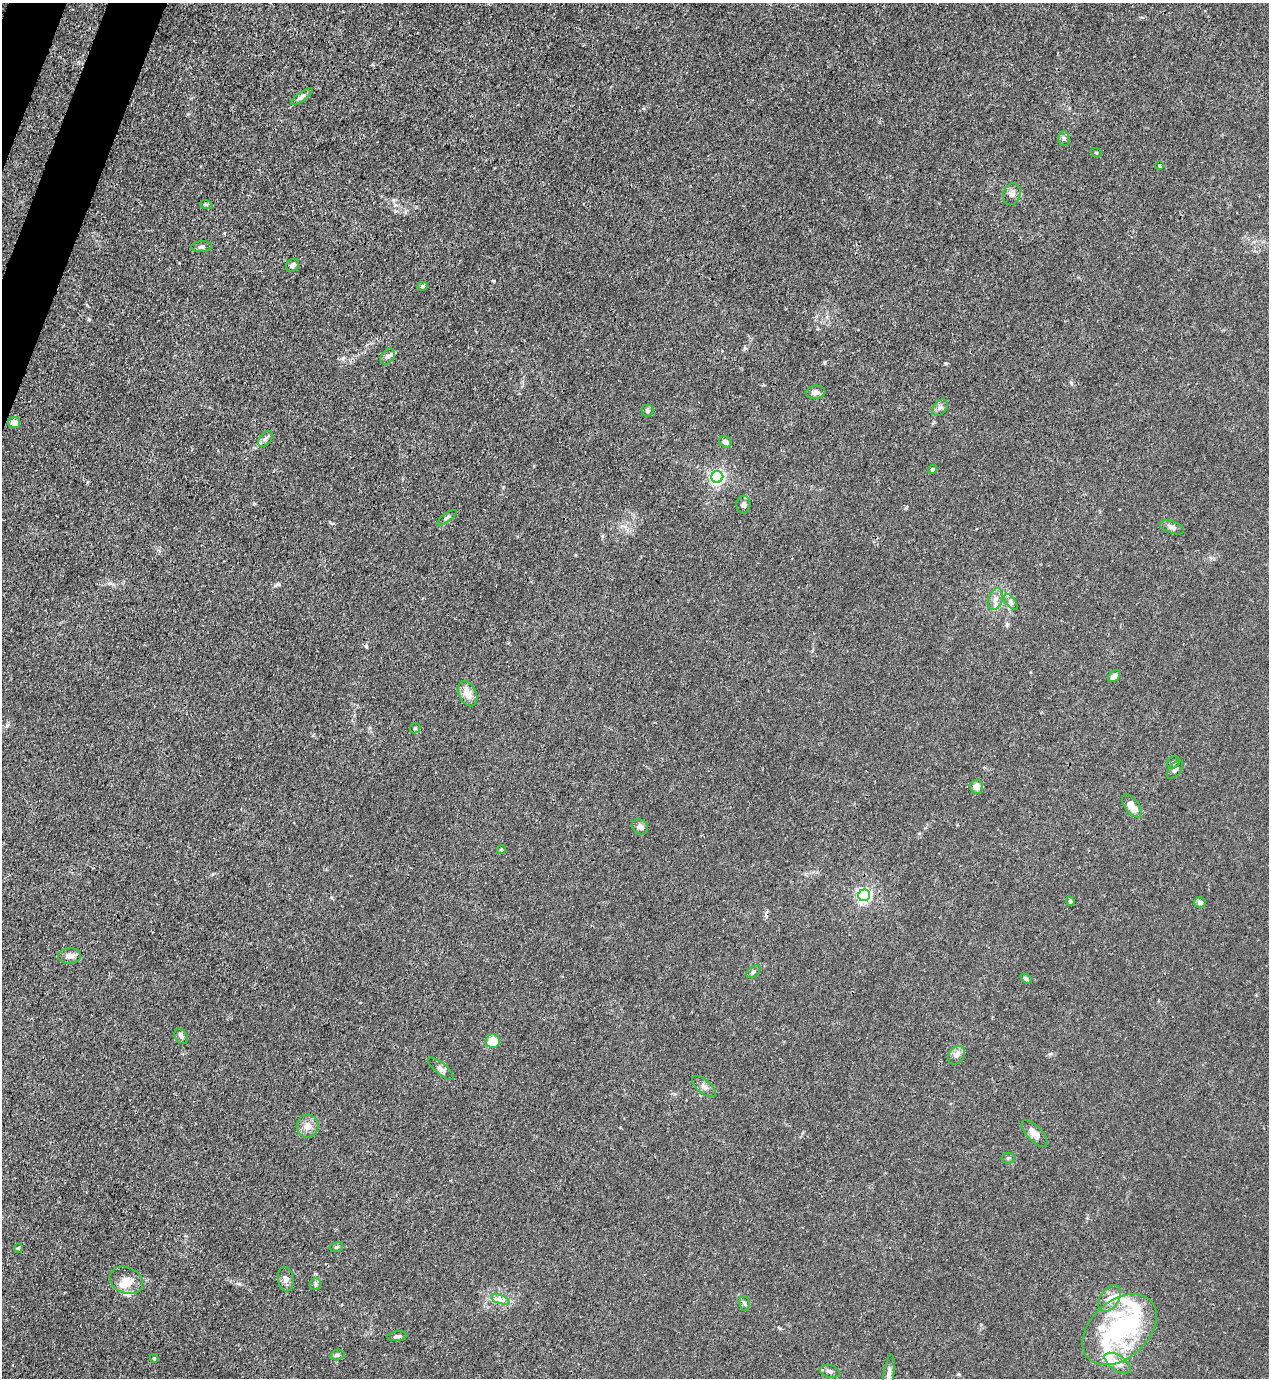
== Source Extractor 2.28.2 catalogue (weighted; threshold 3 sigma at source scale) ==
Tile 11 of 4 x 4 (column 3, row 3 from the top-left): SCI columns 2757-4023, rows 1417-2792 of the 5646 x 5583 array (HDU 1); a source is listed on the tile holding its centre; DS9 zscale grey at full resolution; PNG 1271 x 1380 px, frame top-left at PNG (2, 3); each listed source drawn as its Kron ellipse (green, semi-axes under 4 px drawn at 4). Shown black and unused: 2% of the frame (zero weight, under 3 of 4 exposures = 7% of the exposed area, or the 3 px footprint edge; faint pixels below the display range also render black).
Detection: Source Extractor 2.28.2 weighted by HDU 2 'WHT'; one run over the whole footprint, this tile lists its part. Background 0.0182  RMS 0.0026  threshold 0.0116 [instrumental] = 3 sigma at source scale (4.5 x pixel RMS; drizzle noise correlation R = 1.50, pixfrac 1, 0.05/0.05 arcsec/px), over >= 5 px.
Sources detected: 69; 1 inside a brighter object's white glare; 1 cosmic-ray / hot-pixel residue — neither listed nor drawn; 6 inside a brighter listed object's ellipse — not listed separately; the other 61 listed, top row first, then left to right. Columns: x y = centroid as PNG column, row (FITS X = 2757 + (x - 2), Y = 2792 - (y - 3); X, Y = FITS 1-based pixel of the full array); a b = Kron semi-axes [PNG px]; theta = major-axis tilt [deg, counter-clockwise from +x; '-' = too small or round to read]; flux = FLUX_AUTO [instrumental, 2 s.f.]
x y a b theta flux
302 97 13 4 36 0.81
1064 138 7 5 -89 0.58
1096 152 5 3 - 0.23
1160 166 4 3 - 0.47
1012 194 11 8 68 1.2
206 204 6 4 -18 0.32
202 247 10 5 3 0.72
293 265 7 6 - 0.82
422 286 5 4 - 0.45
387 357 9 6 58 0.8
816 392 10 6 7 1.1
940 407 9 6 47 0.8
647 411 6 6 - 0.5
14 423 6 5 - 1.8
265 439 9 5 49 0.76
725 442 7 5 -26 0.87
933 469 4 4 - 0.6
717 477 6 6 - 60
743 505 9 7 84 0.89
447 518 11 4 37 0.62
1172 527 12 6 -19 0.92
995 599 11 7 73 1.4
1011 602 9 4 -54 0.74
1114 676 7 5 45 1.6
468 694 13 8 -62 2.6
415 728 5 4 - 0.42
1174 762 7 5 44 0.48
1175 770 11 5 53 0.72
976 787 7 6 - 1.9
1132 806 13 7 -54 3.5
640 827 9 7 -42 1.1
501 850 4 4 - 0.42
864 895 6 6 - 59
1070 901 5 4 - 0.47
1200 902 6 5 - 0.91
70 956 11 7 1 1.3
754 972 8 5 38 0.52
1026 979 6 4 -34 0.59
181 1036 8 6 -58 0.6
493 1041 7 7 - 6.1
956 1055 10 7 55 1.1
441 1068 16 5 -40 1
704 1087 14 7 -38 1.3
307 1126 11 11 - 2.1
1034 1133 17 7 -46 2
1008 1158 6 5 - 0.47
336 1247 7 5 15 0.42
18 1248 4 4 - 0.28
286 1279 12 8 -82 1.2
126 1280 17 13 -24 3.1
315 1284 6 5 - 0.49
500 1299 10 4 -19 0.96
1110 1299 15 9 55 2.2
744 1303 7 5 -83 0.5
1119 1330 43 28 41 33
397 1336 10 4 6 0.6
337 1355 7 5 15 0.51
154 1358 4 3 - 0.33
1118 1363 15 7 -33 1.8
830 1371 10 6 -17 0.81
889 1374 19 5 83 1.3
Isophote crosses this tile's border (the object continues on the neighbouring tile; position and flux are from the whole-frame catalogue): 1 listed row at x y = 889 1374
Unlisted compact peaks at least as high as the median listed source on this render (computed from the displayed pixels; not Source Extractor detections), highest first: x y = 946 363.